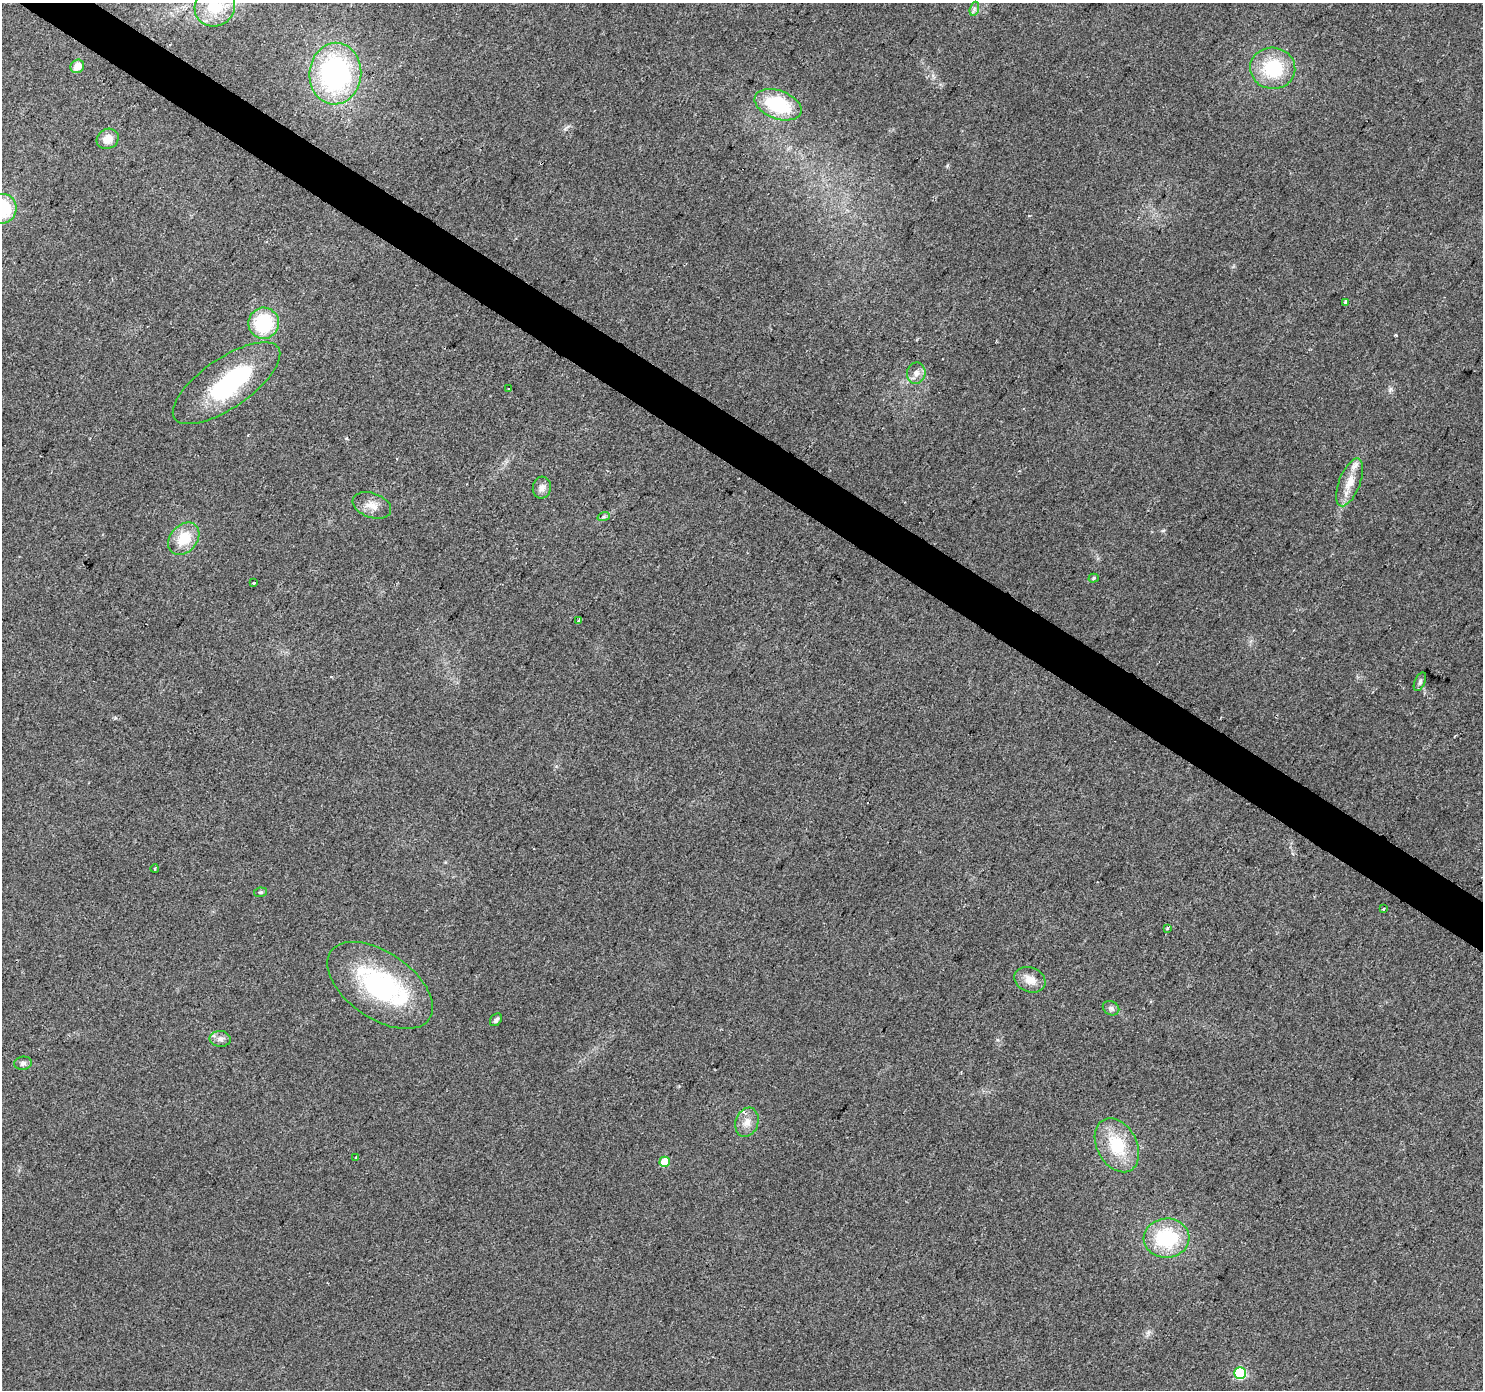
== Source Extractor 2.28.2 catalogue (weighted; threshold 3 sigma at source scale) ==
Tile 11 of 4 x 4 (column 3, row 3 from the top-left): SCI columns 2964-4444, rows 1572-2959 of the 5931 x 5986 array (HDU 1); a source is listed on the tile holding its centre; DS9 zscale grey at full resolution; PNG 1485 x 1392 px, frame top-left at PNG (2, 3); each listed source drawn as its Kron ellipse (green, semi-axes under 4 px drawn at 4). Shown black and unused: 3% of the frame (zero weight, under 2 of 3 exposures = <1% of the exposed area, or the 3 px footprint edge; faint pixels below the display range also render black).
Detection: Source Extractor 2.28.2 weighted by HDU 2 'WHT'; one run over the whole footprint, this tile lists its part. Background 0.054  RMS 0.0069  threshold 0.0311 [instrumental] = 3 sigma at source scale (4.5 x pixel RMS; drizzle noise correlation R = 1.50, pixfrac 1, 0.0396/0.0396 arcsec/px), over >= 5 px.
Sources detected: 42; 1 inside a brighter object's white glare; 1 cosmic-ray / hot-pixel residue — neither listed nor drawn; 2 inside a brighter listed object's ellipse — not listed separately; the other 38 listed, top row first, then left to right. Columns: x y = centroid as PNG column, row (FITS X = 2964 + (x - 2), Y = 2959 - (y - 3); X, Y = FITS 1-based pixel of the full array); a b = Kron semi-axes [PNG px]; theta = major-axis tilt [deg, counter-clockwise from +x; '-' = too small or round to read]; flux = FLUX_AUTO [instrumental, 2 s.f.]
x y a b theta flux
215 6 21 19 46 24
974 9 7 4 72 1.7
77 66 7 6 - 7.2
1273 68 22 20 -8 40
335 74 31 26 84 130
778 105 24 14 -20 43
108 139 11 10 - 7.1
2 209 15 14 - 45
1346 302 4 3 - 4.6
264 323 15 15 - 45
916 373 11 9 78 4.5
227 383 63 24 34 88
509 389 3 3 - 3.3
1350 482 25 10 69 11
542 488 11 9 77 3.9
372 505 20 12 -19 7.9
604 516 6 4 19 1.3
184 539 18 13 48 18
1094 578 5 4 - 0.99
254 583 3 3 - 1.3
578 621 4 3 - 58
1420 682 10 5 66 1.8
155 869 4 2 - 0.9
261 892 6 4 10 1.1
1383 908 3 2 - 0.91
1168 929 3 3 - 1.5
1030 980 16 12 -20 8
380 985 60 33 -35 98
1111 1008 8 7 - 2.1
496 1020 7 5 50 1.9
220 1039 10 8 -5 3.2
23 1063 9 6 8 2.1
747 1122 15 11 71 6.5
1117 1145 28 20 -62 32
356 1157 3 2 - 0.93
665 1162 5 5 - 16
1166 1238 23 19 4 46
1240 1373 6 6 - 65
Isophote crosses this tile's border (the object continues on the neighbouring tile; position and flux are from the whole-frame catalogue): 2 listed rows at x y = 215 6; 2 209
Unlisted compact peaks at least as high as the median listed source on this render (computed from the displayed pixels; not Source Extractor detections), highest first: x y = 1396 335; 1391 389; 115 718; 1163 531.